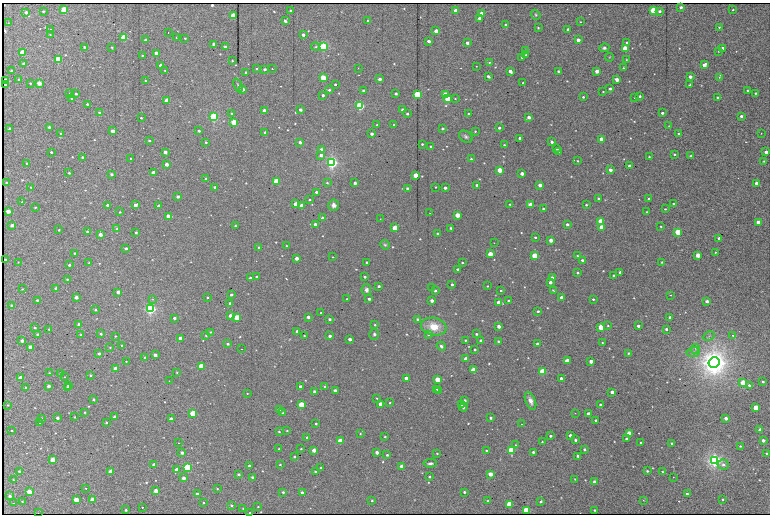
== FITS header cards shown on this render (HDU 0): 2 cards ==
NAXIS1  =                 1536 /fastest changing axis
NAXIS2  =                 1024 /next to fastest changing axis

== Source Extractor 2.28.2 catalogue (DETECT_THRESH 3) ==
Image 1536 x 1024 px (HDU 0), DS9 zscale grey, zoomed out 1/2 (1 PNG px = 2 x 2 image px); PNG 772 x 516 px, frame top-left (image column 1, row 1023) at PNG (2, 3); each listed source drawn as its Kron ellipse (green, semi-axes under 4 px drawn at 4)
Background 263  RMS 3.9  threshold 11.8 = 3 sigma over >= 5 px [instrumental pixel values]
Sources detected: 743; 16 cannot appear on this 1/2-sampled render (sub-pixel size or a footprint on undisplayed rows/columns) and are neither listed nor drawn; of the other 727, the 500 brightest by FLUX_AUTO listed and drawn (227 fainter detections omitted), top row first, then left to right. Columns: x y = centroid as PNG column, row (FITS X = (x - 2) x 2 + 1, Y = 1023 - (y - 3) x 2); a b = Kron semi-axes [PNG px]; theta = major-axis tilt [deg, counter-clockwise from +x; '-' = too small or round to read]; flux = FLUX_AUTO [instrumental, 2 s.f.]
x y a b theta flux
681 7 3 2 - 2.3e+03
64 10 3 3 - 8.1e+04
653 10 3 3 - 6.4e+04
733 10 2 2 - 8.0e+02
43 11 3 2 - 9.9e+02
291 11 2 2 - 1.9e+03
456 11 3 3 - 1.0e+04
660 11 3 3 - 2.1e+03
26 12 3 2 - 4.1e+03
481 13 3 3 - 3.6e+03
536 15 5 4 - 1.1e+03
233 16 3 3 - 6.0e+04
480 18 3 3 - 7.4e+03
285 21 3 2 - 2.2e+03
368 21 2 2 - 1.7e+03
580 22 3 3 - 7.9e+02
8 23 2 2 - 1.5e+03
506 25 3 2 - 2.8e+03
719 27 2 2 - 7.7e+02
538 28 3 3 - 9.3e+02
568 29 2 2 - 2.6e+03
51 30 3 2 - 1.6e+03
436 31 3 3 - 1.0e+04
168 33 2 1 - 1.1e+03
50 35 3 2 - 6.5e+02
303 35 3 2 - 4.3e+03
124 38 3 3 - 7.8e+04
176 38 2 2 - 1.9e+03
185 38 2 2 - 8.4e+02
145 40 3 3 - 1.4e+03
578 40 3 2 - 7.5e+03
429 41 3 2 - 4.0e+03
467 43 3 2 - 4.0e+03
627 43 3 3 - 2.2e+03
214 44 3 2 - 5.9e+03
84 47 2 2 - 1.2e+03
112 47 3 2 - 7.0e+02
225 47 2 2 - 2.1e+03
316 47 4 3 - 1.1e+03
323 47 3 3 - 2.0e+05
604 48 5 4 - 2.2e+03
625 48 3 3 - 3.1e+04
722 48 3 2 - 2.8e+03
526 50 3 3 - 1.1e+03
718 51 2 2 - 7.1e+02
22 53 3 3 - 5.0e+04
157 53 3 3 - 1.5e+04
142 55 2 2 - 7.2e+02
526 55 3 3 - 1.5e+03
522 57 3 2 - 1.1e+03
609 57 4 4 - 8.2e+02
58 59 3 3 - 1.2e+05
626 60 3 2 - 6.4e+02
232 61 2 2 - 6.5e+02
489 62 3 3 - 9.3e+02
24 64 3 3 - 5.8e+03
161 65 3 2 - 5.2e+03
704 65 4 3 - 8.4e+03
476 66 2 2 - 2.3e+03
358 68 2 1 - 6.9e+02
623 68 3 3 - 8.5e+02
256 69 2 2 - 6.1e+02
265 69 3 2 - 1.8e+03
272 69 2 2 - 2.4e+03
165 70 2 2 - 9.3e+02
12 71 3 2 - 2.3e+03
510 71 3 2 - 5.2e+03
559 71 2 2 - 2.9e+03
597 71 3 3 - 1.1e+04
246 72 2 2 - 1.3e+03
488 76 3 2 - 2.1e+03
690 77 3 2 - 4.4e+03
719 77 4 3 - 6.5e+02
323 78 3 3 - 4.2e+04
380 79 3 2 - 4.4e+03
19 80 3 3 - 1.7e+03
617 80 3 3 - 8.3e+03
6 81 3 3 - 3.3e+04
146 81 3 2 - 1.1e+03
30 83 2 2 - 8.5e+02
39 83 3 3 - 1.4e+04
523 83 2 2 - 9.3e+02
335 84 2 2 - 1.5e+03
5 85 2 2 - 6.8e+02
238 85 7 3 -67 1.2e+03
690 85 3 2 - 1.5e+03
243 89 3 2 - 4.3e+03
610 89 3 2 - 2.6e+03
329 90 3 3 - 1.3e+03
748 90 2 2 - 6.5e+02
364 91 2 2 - 3.1e+03
603 92 2 2 - 6.9e+02
755 93 2 2 - 9.8e+02
70 94 2 2 - 1.1e+03
76 94 2 2 - 1.4e+03
396 94 2 2 - 2.3e+03
417 94 3 3 - 7.5e+04
445 94 3 3 - 1.1e+04
323 95 2 2 - 2.6e+03
640 96 2 2 - 2.0e+03
583 97 2 2 - 1.1e+03
717 97 2 2 - 1.0e+03
634 98 2 2 - 1.8e+03
72 99 2 2 - 1.2e+03
448 99 3 3 - 4.0e+04
455 99 4 2 - 6.6e+02
167 100 3 3 - 3.1e+04
87 104 3 2 - 1.0e+03
360 106 3 3 - 1.9e+05
264 110 3 2 - 5.2e+03
300 110 3 2 - 3.3e+03
402 110 2 2 - 3.0e+03
100 113 3 2 - 1.9e+03
232 113 2 2 - 8.3e+02
662 113 3 2 - 2.2e+03
407 114 3 2 - 1.5e+03
468 114 2 2 - 8.8e+02
741 116 2 2 - 2.7e+03
214 117 3 3 - 2.3e+05
529 117 3 2 - 4.3e+03
141 118 2 2 - 1.0e+03
234 122 3 3 - 3.4e+04
377 125 2 2 - 1.2e+03
394 125 3 2 - 8.8e+02
669 126 4 3 - 7.8e+02
49 127 2 2 - 1.6e+03
499 128 2 2 - 2.3e+03
10 129 3 2 - 3.6e+03
442 129 3 2 - 1.8e+03
113 131 3 2 - 8.5e+03
199 131 2 2 - 1.6e+03
475 131 3 2 - 7.1e+02
265 132 2 2 - 2.3e+03
761 133 2 2 - 7.2e+02
61 134 3 2 - 1.2e+03
372 134 2 2 - 3.2e+03
679 134 3 3 - 1.3e+03
466 137 7 5 -35 1.9e+03
520 138 3 2 - 3.2e+03
601 139 3 3 - 1.0e+04
149 140 2 2 - 9.8e+02
206 142 3 3 - 1.0e+03
300 142 3 2 - 4.0e+03
552 142 2 2 - 2.5e+03
422 144 2 2 - 1.2e+03
504 145 2 2 - 1.1e+03
431 147 2 2 - 1.1e+03
557 149 2 2 - 1.1e+03
321 150 3 2 - 5.9e+03
558 151 2 2 - 7.8e+02
51 152 2 2 - 1.2e+03
165 152 3 2 - 6.3e+03
766 152 3 3 - 4.7e+03
675 154 2 2 - 1.1e+03
321 155 3 3 - 3.7e+03
691 156 3 3 - 1.5e+03
82 157 2 2 - 1.3e+03
649 157 2 2 - 8.2e+02
131 159 2 2 - 1.2e+03
471 159 2 2 - 9.8e+02
578 161 2 2 - 7.4e+02
764 161 4 3 - 8.8e+02
332 163 3 3 - 4.7e+05
27 164 3 2 - 1.1e+03
166 164 3 2 - 6.9e+03
629 166 3 2 - 4.3e+03
500 170 3 3 - 2.5e+04
610 170 3 2 - 4.4e+03
69 173 2 2 - 1.1e+03
153 173 3 3 - 1.7e+04
522 173 3 2 - 7.2e+03
112 174 2 2 - 1.9e+03
416 175 3 3 - 1.8e+04
206 179 2 2 - 1.5e+03
276 181 3 3 - 6.1e+04
6 183 2 2 - 8.1e+02
327 183 2 2 - 8.1e+02
355 183 2 2 - 2.9e+03
756 183 3 2 - 6.1e+03
477 185 3 2 - 5.0e+03
540 185 3 3 - 7.7e+03
31 187 2 2 - 6.3e+02
215 187 3 2 - 2.6e+03
435 187 2 2 - 7.5e+02
408 188 2 2 - 3.1e+03
445 188 3 2 - 2.6e+03
316 192 2 2 - 1.8e+03
178 197 3 2 - 3.4e+03
599 199 2 2 - 1.9e+03
649 199 2 2 - 1.7e+03
309 200 2 2 - 9.9e+02
22 202 2 2 - 9.3e+02
296 204 3 3 - 1.7e+04
510 204 2 2 - 7.9e+02
674 204 2 2 - 1.5e+03
107 205 2 2 - 2.8e+03
135 205 3 2 - 5.4e+03
333 205 6 5 - 3.7e+03
531 205 3 3 - 4.2e+04
586 205 2 2 - 1.0e+03
158 206 3 2 - 2.6e+03
301 206 3 3 - 1.1e+04
35 207 3 2 - 7.5e+02
543 209 2 2 - 1.1e+03
665 209 3 2 - 8.8e+02
8 211 3 2 - 1.2e+04
120 212 2 2 - 7.0e+02
647 212 2 2 - 1.1e+03
430 213 2 1 - 7.2e+02
457 215 3 3 - 2.0e+04
168 216 3 3 - 1.2e+04
323 218 3 2 - 5.6e+03
380 219 2 1 - 7.3e+02
601 221 3 3 - 3.7e+04
758 222 3 2 - 6.9e+03
315 224 2 2 - 3.4e+03
567 224 2 2 - 2.7e+03
12 225 3 2 - 4.8e+03
235 226 2 2 - 9.3e+02
602 227 3 3 - 1.9e+04
661 227 3 3 - 9.5e+02
395 228 3 3 - 3.0e+04
451 228 2 2 - 1.6e+03
117 229 3 3 - 1.2e+03
59 230 2 2 - 8.3e+02
87 232 2 2 - 2.1e+03
136 232 2 2 - 1.6e+03
678 232 3 3 - 7.2e+04
438 234 3 2 - 2.1e+03
100 235 3 2 - 5.5e+03
535 237 2 2 - 1.2e+03
719 238 3 3 - 2.8e+03
551 240 3 3 - 7.9e+03
494 243 2 1 - 7.2e+02
385 245 5 4 - 1.3e+03
287 246 2 2 - 8.4e+02
259 247 3 2 - 1.5e+03
126 248 2 2 - 2.0e+03
715 252 3 3 - 7.8e+02
74 253 2 2 - 9.5e+02
490 254 3 3 - 2.3e+04
698 255 3 3 - 1.8e+04
534 256 3 3 - 3.2e+04
577 256 2 2 - 7.7e+02
333 257 2 2 - 6.4e+02
297 258 3 2 - 7.0e+03
5 260 2 2 - 2.0e+03
582 260 2 2 - 2.4e+03
18 262 2 2 - 1.1e+03
367 262 2 2 - 1.6e+03
662 262 3 2 - 9.8e+02
89 263 2 2 - 6.4e+02
462 263 2 2 - 1.0e+03
69 265 2 2 - 1.7e+03
458 270 3 2 - 4.2e+03
620 272 2 2 - 1.9e+03
578 273 3 2 - 1.2e+03
613 275 2 2 - 1.3e+03
257 277 3 2 - 2.3e+03
365 277 2 2 - 1.6e+03
250 278 2 2 - 1.6e+03
552 278 3 2 - 5.3e+03
67 279 3 2 - 1.0e+03
550 282 3 3 - 3.8e+03
452 284 2 2 - 2.0e+03
379 286 2 2 - 1.6e+03
487 286 2 2 - 7.5e+02
56 288 3 2 - 4.3e+03
431 288 2 1 - 1.0e+03
22 289 3 3 - 6.7e+02
366 290 5 5 - 3.2e+03
553 290 3 2 - 7.6e+02
435 291 3 2 - 1.5e+03
501 291 2 2 - 1.1e+03
118 292 3 2 - 3.7e+03
231 295 3 2 - 1.6e+03
671 295 2 2 - 7.9e+02
76 297 3 2 - 5.7e+03
208 297 2 2 - 9.3e+02
561 297 3 2 - 3.1e+03
152 299 4 3 - 6.8e+02
347 299 2 2 - 7.0e+02
369 299 3 2 - 1.9e+03
593 299 2 2 - 1.1e+03
37 300 2 2 - 1.3e+03
432 301 3 2 - 5.2e+03
509 301 2 2 - 1.9e+03
707 301 3 2 - 4.6e+03
499 302 3 3 - 1.6e+04
230 303 3 2 - 1.4e+03
12 305 4 3 - 1.5e+03
150 309 3 3 - 4.1e+05
95 310 3 3 - 1.2e+03
538 311 3 2 - 1.5e+03
321 313 2 2 - 6.9e+02
230 316 3 3 - 5.8e+03
237 317 3 3 - 4.9e+04
308 317 2 2 - 3.0e+03
670 317 2 2 - 2.5e+03
174 318 2 2 - 2.1e+03
330 319 2 2 - 2.2e+03
417 319 3 3 - 2.0e+03
79 324 3 2 - 2.5e+03
375 325 3 3 - 9.8e+02
499 326 3 2 - 5.5e+03
608 326 3 3 - 8.1e+02
638 326 2 2 - 3.1e+03
434 327 13 9 -11 1.7e+04
601 327 3 3 - 3.8e+04
35 328 3 2 - 1.1e+03
49 329 2 2 - 8.7e+02
666 329 2 2 - 1.7e+03
297 331 3 2 - 2.5e+03
210 332 2 2 - 6.6e+02
101 334 3 2 - 1.6e+03
374 334 5 5 - 2.0e+03
429 334 2 2 - 5.9e+03
476 334 2 2 - 1.3e+03
38 335 3 3 - 1.8e+03
81 335 3 2 - 1.6e+03
206 335 2 2 - 8.2e+02
733 335 2 2 - 1.3e+04
115 336 2 2 - 7.0e+02
304 336 2 2 - 8.4e+02
330 336 3 2 - 3.3e+03
709 336 6 2 28 6.3e+02
180 338 3 2 - 3.8e+03
350 339 3 2 - 4.3e+03
465 340 3 3 - 8.7e+02
22 341 3 2 - 4.5e+03
481 341 3 2 - 6.7e+03
499 342 3 2 - 4.4e+03
602 343 2 2 - 6.2e+02
228 344 2 2 - 1.7e+03
537 344 3 2 - 5.5e+03
122 345 3 2 - 1.0e+03
441 346 5 4 - 2.3e+03
30 347 3 3 - 8.5e+03
110 347 2 2 - 6.8e+02
242 349 2 1 - 1.1e+03
695 349 5 3 - 1.1e+03
475 350 2 2 - 1.5e+03
693 352 6 5 - 2.2e+03
628 353 3 2 - 1.1e+03
99 354 3 2 - 2.1e+03
155 355 3 2 - 6.8e+03
145 358 2 2 - 1.1e+03
466 359 3 3 - 1.4e+04
126 361 2 2 - 7.2e+02
567 361 3 3 - 2.0e+04
591 361 3 2 - 7.8e+03
714 363 5 5 - 1.5e+06
201 366 3 3 - 4.3e+04
115 369 3 3 - 1.8e+04
473 370 3 3 - 3.0e+04
177 372 2 2 - 6.1e+02
543 372 3 3 - 6.7e+04
49 373 2 2 - 6.3e+02
60 373 2 2 - 1.6e+03
90 375 3 3 - 1.0e+03
65 377 2 2 - 8.0e+03
20 378 3 3 - 1.5e+04
406 378 3 2 - 6.5e+03
561 378 3 3 - 2.6e+03
437 379 3 3 - 2.6e+04
169 381 2 1 - 1.7e+03
743 382 3 3 - 2.5e+04
763 382 2 2 - 1.3e+03
69 385 3 3 - 5.5e+03
749 385 3 3 - 1.3e+03
49 386 3 2 - 3.6e+03
300 386 3 2 - 3.6e+03
68 387 2 2 - 1.7e+03
325 387 3 3 - 1.7e+03
26 388 3 3 - 1.9e+03
437 389 2 2 - 8.2e+02
335 390 3 2 - 4.0e+03
439 390 3 2 - 3.6e+03
315 392 3 3 - 9.9e+03
612 392 3 2 - 4.2e+03
247 393 3 3 - 6.5e+02
377 398 3 2 - 6.1e+02
93 399 2 2 - 1.4e+03
464 401 3 3 - 3.2e+03
530 401 9 5 -68 5.9e+03
390 403 2 2 - 6.8e+02
301 404 3 3 - 4.3e+04
381 404 3 3 - 1.4e+04
8 405 3 3 - 7.2e+02
462 405 3 3 - 2.5e+03
600 405 2 2 - 1.5e+03
463 407 4 4 - 1.9e+03
756 408 3 3 - 3.8e+04
279 410 3 2 - 5.5e+03
84 412 2 2 - 8.2e+02
193 413 3 3 - 6.2e+04
283 413 3 2 - 7.1e+02
575 413 2 1 - 6.7e+02
588 414 3 2 - 6.2e+03
74 417 3 2 - 7.5e+02
115 417 3 2 - 6.4e+03
41 418 2 2 - 1.3e+03
57 418 2 2 - 2.7e+03
490 418 2 2 - 2.0e+03
726 418 3 2 - 4.7e+03
171 419 3 2 - 6.2e+03
596 420 2 2 - 1.8e+03
40 423 2 1 - 1.0e+03
106 423 2 2 - 1.0e+03
316 424 2 2 - 1.5e+03
522 424 2 1 - 6.6e+02
12 430 2 2 - 6.3e+02
760 430 3 2 - 5.4e+03
287 431 3 3 - 7.4e+02
279 432 3 3 - 1.1e+03
629 433 3 3 - 1.9e+04
360 434 3 3 - 6.7e+02
570 435 3 2 - 3.9e+03
550 436 2 2 - 2.2e+03
385 437 2 2 - 8.4e+02
307 438 2 2 - 2.3e+03
626 439 2 2 - 3.0e+03
575 440 2 2 - 2.0e+03
763 440 3 2 - 4.4e+03
340 441 3 3 - 3.7e+04
542 442 3 3 - 9.0e+02
179 443 2 2 - 4.8e+03
641 443 3 2 - 2.1e+03
672 443 2 2 - 2.2e+03
516 445 3 3 - 7.4e+02
740 446 2 2 - 8.8e+02
279 449 3 2 - 9.9e+02
301 449 2 2 - 8.3e+02
584 449 2 2 - 2.1e+03
314 450 3 3 - 8.4e+03
486 450 2 2 - 1.2e+03
511 450 3 3 - 1.0e+05
377 452 3 2 - 5.0e+03
533 452 2 2 - 1.7e+03
182 453 3 2 - 3.0e+03
766 453 2 2 - 9.6e+02
437 454 3 3 - 9.3e+02
387 455 3 2 - 1.5e+03
578 456 2 2 - 2.6e+03
294 457 3 3 - 1.4e+03
53 460 3 3 - 1.9e+04
714 461 3 3 - 6.3e+05
430 463 7 3 3 2.4e+03
154 465 3 3 - 1.1e+04
280 465 2 2 - 9.0e+02
723 465 5 5 - 2.8e+03
249 466 2 2 - 4.0e+03
402 466 3 3 - 1.1e+04
187 467 3 3 - 9.6e+04
321 468 2 2 - 7.0e+02
177 470 3 3 - 9.4e+03
19 471 3 2 - 1.3e+03
110 471 3 2 - 9.0e+03
647 471 3 3 - 1.3e+03
662 471 3 3 - 6.7e+02
315 472 2 2 - 1.6e+03
238 474 2 2 - 2.4e+03
490 474 3 3 - 1.4e+04
252 477 3 2 - 2.2e+03
429 477 2 2 - 1.4e+03
673 477 2 2 - 8.9e+02
184 478 3 2 - 6.1e+03
575 479 2 2 - 6.5e+02
13 480 2 2 - 7.4e+02
595 482 3 2 - 5.7e+03
86 488 2 2 - 4.1e+03
217 489 2 2 - 6.4e+02
156 491 3 3 - 1.3e+04
29 492 3 3 - 2.6e+04
283 492 2 2 - 1.2e+03
464 492 2 2 - 1.4e+03
302 493 2 2 - 3.0e+03
197 494 3 2 - 4.7e+03
687 494 3 3 - 2.1e+03
10 496 3 3 - 2.9e+03
723 499 2 2 - 1.5e+03
76 500 3 3 - 2.1e+04
92 500 3 3 - 1.4e+04
643 500 2 2 - 7.7e+02
22 501 3 2 - 7.6e+02
372 501 3 2 - 1.1e+03
488 501 2 2 - 1.6e+03
541 501 3 2 - 1.5e+03
14 503 2 2 - 6.4e+02
203 503 3 2 - 7.7e+02
509 504 3 3 - 3.3e+04
231 505 3 2 - 1.6e+03
142 507 2 2 - 1.1e+04
258 507 2 2 - 6.2e+02
243 508 2 2 - 7.6e+02
126 510 2 2 - 1.4e+03
526 510 3 3 - 7.8e+04
594 510 2 2 - 1.1e+03
38 513 2 1 - 7.6e+02
250 513 2 1 - 6.2e+02
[227 fainter detections neither listed nor drawn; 16 sub-pixel or undisplayed-footprint detections neither listed nor drawn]